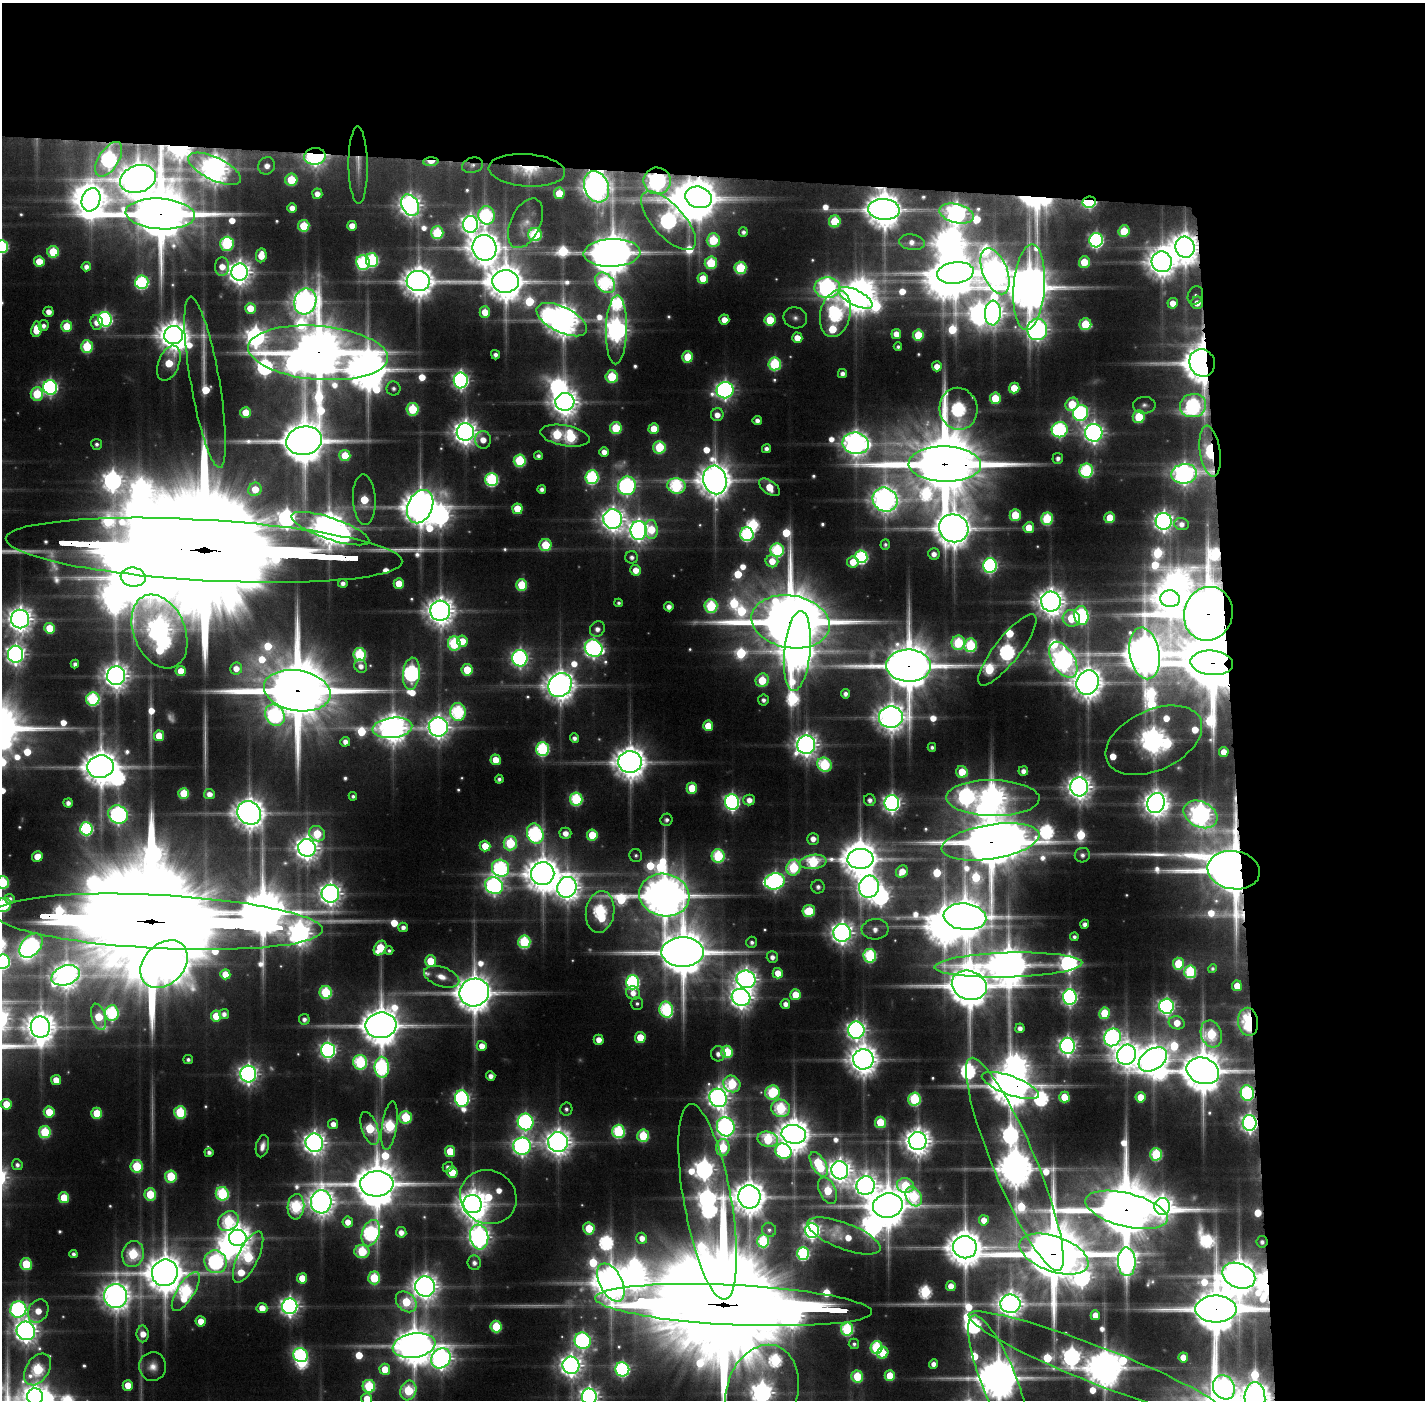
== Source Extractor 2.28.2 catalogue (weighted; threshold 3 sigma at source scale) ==
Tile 3 of 3 x 3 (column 3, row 1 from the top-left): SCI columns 2847-4269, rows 2830-4227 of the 4269 x 4258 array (HDU 1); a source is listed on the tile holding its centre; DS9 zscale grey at full resolution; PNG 1427 x 1402 px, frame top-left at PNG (2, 3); each listed source drawn as its Kron ellipse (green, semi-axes under 4 px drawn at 4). Shown black and unused: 24% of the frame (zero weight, under 5 of 10 exposures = <1% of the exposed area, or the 3 px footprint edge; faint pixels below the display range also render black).
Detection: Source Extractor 2.28.2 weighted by HDU 2 'WHT'; one run over the whole footprint, this tile lists its part. Background 0.0951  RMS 0.0064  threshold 0.0262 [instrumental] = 3 sigma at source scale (4.09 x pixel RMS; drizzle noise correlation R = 1.36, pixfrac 0.8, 0.05/0.05 arcsec/px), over >= 5 px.
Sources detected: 615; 24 too faint to see at this stretch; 30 inside a brighter object's white glare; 1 cosmic-ray / hot-pixel residue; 4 long thin detections or spike segments (spike, bleed or trail) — neither listed nor drawn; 14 inside a brighter listed object's ellipse — not listed separately; of the other 542, all 500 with FLUX_AUTO >= 2.47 (the completeness limit of this list) listed and drawn (42 fainter detections not listed), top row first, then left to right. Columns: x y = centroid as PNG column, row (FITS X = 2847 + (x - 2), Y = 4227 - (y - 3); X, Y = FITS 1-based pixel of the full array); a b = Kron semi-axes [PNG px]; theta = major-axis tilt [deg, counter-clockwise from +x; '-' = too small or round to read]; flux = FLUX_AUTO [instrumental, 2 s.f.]
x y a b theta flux
315 156 11 8 3 600
109 159 19 10 57 320
431 162 8 4 2 20
358 165 39 9 -89 15
472 165 11 7 15 4.1
267 166 9 8 - 9.5
214 169 29 11 -26 1500
527 170 38 16 -4 35
138 179 18 13 20 3000
291 180 6 6 - 53
657 181 14 13 - 550
596 187 16 12 -70 1300
559 193 6 5 - 28
317 194 5 5 - 9.1
698 197 13 10 -18 3100
91 200 12 9 69 1700
1089 202 7 5 9 200
410 205 11 8 -61 880
292 208 5 5 - 11
884 209 16 10 -4 2900
956 213 17 9 -14 690
160 214 35 15 -4 11000
487 215 9 8 - 160
668 221 37 16 -48 430
835 221 6 6 - 57
525 223 26 15 65 11
470 224 8 7 - 570
304 226 6 5 - 50
352 226 5 5 - 14
1124 231 6 5 - 42
743 232 5 4 - 4
437 233 6 6 - 82
535 235 6 6 - 120
713 240 7 6 - 69
1096 240 7 6 - 280
912 242 13 8 -7 7.1
227 244 7 6 - 110
2 246 6 6 - 140
1185 247 10 9 - 2000
484 248 13 12 - 2400
53 252 6 6 - 55
612 253 28 14 2 4500
261 255 7 5 82 17
372 260 7 6 - 140
39 261 5 5 - 23
1084 262 5 5 - 29
1162 262 10 10 - 1700
363 263 7 6 - 150
711 263 6 6 - 69
86 267 5 4 - 6.3
222 267 9 7 87 14
740 268 6 6 - 84
995 271 24 12 -68 1500
240 272 8 8 - 1100
955 273 18 10 7 4300
703 278 5 5 - 23
418 281 11 10 - 2000
506 281 13 11 3 3300
142 282 7 6 - 160
605 283 12 8 -48 180
1029 287 43 15 86 5200
827 288 13 10 2 520
1195 295 9 7 68 3.1
856 298 18 7 -26 1500
305 301 13 11 71 1200
1173 303 5 5 - 13
1197 303 6 6 - 13
250 308 5 5 - 21
48 312 5 5 - 9.4
485 312 6 5 - 19
993 313 12 8 88 810
835 314 24 15 77 300
795 318 12 10 -20 5.1
105 319 7 7 - 260
562 320 27 12 -27 2400
724 320 5 5 - 14
770 320 6 5 - 43
97 322 7 6 - 9.2
1085 324 6 6 - 54
43 326 5 5 - 5
67 326 5 5 - 40
36 329 8 5 82 27
1037 329 11 10 - 740
616 330 34 10 88 980
896 334 5 5 - 13
174 335 9 9 - 1700
918 335 5 5 - 44
797 338 5 5 - 17
87 347 6 6 - 67
898 347 4 4 - 2.6
318 353 70 27 -5 10000
495 355 4 4 - 4.3
688 357 5 5 - 39
169 363 18 10 69 41
1202 363 14 12 -66 3300
775 364 6 6 - 110
937 366 5 5 - 11
842 373 5 4 - 5.7
612 377 6 6 - 63
461 380 8 7 - 410
205 382 87 14 -80 59
50 387 7 7 - 290
393 388 7 7 - 3.9
1014 388 5 5 - 32
725 390 8 8 - 480
37 394 7 6 - 64
995 398 6 5 - 38
565 402 9 9 - 1500
1072 404 7 6 - 42
1144 405 11 8 1 3.8
1193 406 13 11 13 250
412 409 6 6 - 76
958 409 21 19 -78 240
246 413 5 5 - 31
1081 413 8 7 - 280
717 415 6 6 - 10
1139 417 6 6 - 55
757 421 4 4 - 5.9
616 428 6 6 - 57
654 429 5 5 - 27
1060 430 8 7 - 240
465 432 9 8 - 1100
1094 433 9 8 - 680
565 436 25 10 -10 190
483 440 9 8 - 13
304 441 18 14 12 5800
856 443 13 10 -9 1200
97 444 5 5 - 3.4
659 447 6 6 - 73
766 449 4 4 - 4.9
1210 451 26 10 -82 110
604 452 5 5 - 8.5
345 455 5 5 - 33
538 456 4 4 - 3.7
1058 458 5 5 - 5
520 460 6 6 - 93
945 464 36 17 -1 17000
1086 471 7 7 - 160
1184 474 13 9 7 740
592 477 7 6 - 170
492 479 6 6 - 170
715 480 14 11 -77 2600
627 486 9 9 - 380
676 486 9 7 -10 160
769 487 12 6 -36 29
255 489 7 6 - 22
542 489 4 4 - 5
364 500 25 11 -87 46
885 500 13 11 -32 1300
420 507 17 12 66 3000
517 509 5 5 - 33
1015 515 6 5 - 45
1110 518 5 5 - 30
613 519 10 9 - 1000
1047 519 6 6 - 87
1164 521 8 8 - 680
1181 524 7 6 - 6.9
954 528 15 14 - 2900
1029 528 5 5 - 24
330 529 41 11 -19 2600
651 529 9 6 -85 36
639 530 9 8 - 760
747 534 7 6 - 180
885 544 5 4 - 2.6
545 545 6 6 - 50
204 550 198 30 -3 120000
777 550 7 6 - 140
934 554 6 5 - 7.4
632 557 6 6 - 4.8
861 557 6 6 - 180
772 561 6 6 - 18
853 562 5 5 - 22
990 565 7 7 - 270
636 570 5 5 - 14
133 577 12 9 -8 4100
343 583 4 4 - 4.9
399 584 5 5 - 24
522 585 6 5 - 51
1170 599 9 8 - 1800
1051 602 10 10 - 1500
619 603 4 4 - 2.6
711 606 7 6 - 110
669 607 5 4 - 6.5
440 611 10 10 - 1600
1208 614 27 24 73 9800
1081 616 9 7 -82 250
1071 618 9 8 - 43
20 619 9 9 - 1200
791 622 39 26 -10 14000
50 628 5 5 - 34
597 629 8 7 - 7.3
159 631 38 25 -67 1200
462 641 6 5 - 19
454 643 7 6 - 120
958 643 7 6 - 91
971 645 7 6 - 110
594 648 9 8 - 480
1007 650 44 12 52 440
797 651 40 13 84 2400
1145 653 26 15 -80 3900
16 654 8 7 - 660
360 654 6 6 - 110
520 658 8 7 - 380
1063 660 20 11 -59 990
1212 663 21 12 -5 12000
75 664 4 4 - 4.3
361 666 7 6 - 7
909 666 22 16 -1 7200
236 668 6 6 - 11
467 670 5 5 - 42
181 671 5 5 - 19
411 674 16 8 84 360
116 676 9 9 - 1200
762 680 7 6 - 49
1088 682 12 11 - 2100
560 685 13 11 48 2000
297 691 34 20 -10 15000
845 694 4 4 - 4.7
93 699 7 6 - 150
763 700 5 5 - 4.5
458 712 9 7 -84 170
275 715 11 9 -58 230
891 717 12 11 - 1600
708 726 5 5 - 31
438 727 9 9 - 930
392 728 20 10 7 1800
159 736 5 5 - 30
574 738 5 4 - 4.7
1154 740 51 30 25 1300
345 742 5 5 - 7.4
806 745 9 9 - 1100
932 747 4 4 - 3.2
542 749 7 6 - 180
1224 752 5 5 - 16
496 760 5 5 - 21
630 762 12 10 -3 2300
824 765 7 7 - 130
101 767 13 11 13 2900
1023 771 5 5 - 6.9
962 772 6 5 - 34
499 779 4 4 - 3.4
1079 787 9 9 - 1200
692 788 5 5 - 40
184 793 5 5 - 45
209 794 5 5 - 9
353 796 4 4 - 2.8
993 798 47 18 -1 2000
576 799 6 6 - 130
749 800 6 5 - 9.1
870 800 6 5 - 5.5
732 802 8 7 - 370
68 803 4 4 - 5.6
892 803 8 7 - 520
1156 803 10 8 71 1200
249 813 12 11 - 2100
118 814 10 9 - 420
1200 814 18 12 -26 870
666 820 6 6 - 3.9
86 829 6 6 - 180
565 833 6 5 - 9.2
317 834 8 7 - 42
535 834 10 8 -69 250
592 835 5 5 - 39
813 839 6 5 - 8.9
991 842 49 17 9 8800
510 843 7 6 - 93
485 846 5 5 - 25
307 848 9 8 - 1000
636 855 6 6 - 2.5
1082 855 7 7 - 4.5
37 856 5 5 - 16
718 856 6 6 - 120
860 859 13 10 4 2900
813 862 13 7 8 110
501 868 9 8 - 230
793 868 8 7 - 100
1234 870 26 19 -9 7400
902 872 6 5 - 19
543 874 12 11 - 2800
775 881 10 8 15 440
3 882 6 6 - 90
494 886 9 8 - 420
567 887 10 9 - 1200
818 887 7 6 - 4.8
869 887 11 10 - 920
330 894 9 9 - 900
664 895 25 21 -12 4900
10 899 5 4 - 3.4
3 905 8 7 - 130
809 911 6 6 - 55
600 912 21 14 82 200
965 917 21 13 -6 3900
158 922 164 27 -3 93000
1085 924 4 4 - 5.6
403 927 5 5 - 5.7
875 929 13 10 5 9.2
842 933 9 9 - 920
1074 937 4 4 - 3.1
524 942 6 6 - 120
752 942 5 5 - 3.7
31 946 14 9 49 280
380 948 8 5 59 45
389 951 4 4 - 2.5
683 952 21 14 -1 6600
870 956 7 6 - 140
772 957 6 5 - 6.2
430 961 6 5 - 37
3 962 7 7 - 240
164 964 27 20 46 1700
1178 964 6 5 - 54
1008 965 74 12 2 4500
1212 969 4 4 - 2.5
1190 972 6 6 - 120
778 973 5 5 - 19
225 974 5 5 - 18
66 975 14 9 19 1300
442 977 18 9 -19 13
746 979 9 8 - 860
632 982 7 6 - 220
969 985 18 14 -19 5300
1237 986 5 5 - 21
326 992 6 6 - 92
474 992 15 13 19 3600
633 993 7 6 - 9.5
795 995 5 5 - 30
741 997 9 8 - 910
1070 997 8 7 - 380
637 1003 6 6 - 2.6
785 1004 5 5 - 7.3
1166 1006 7 7 - 410
666 1010 8 6 -76 170
112 1013 8 6 83 170
1105 1013 6 5 - 52
224 1014 5 5 - 5.4
216 1016 5 5 - 27
99 1017 13 7 -74 40
304 1019 5 5 - 5.2
1248 1022 14 10 -82 130
1177 1023 8 6 -16 19
381 1025 15 12 8 3900
40 1027 10 9 - 1900
1020 1028 5 4 - 6.7
856 1030 8 8 - 610
1211 1034 14 10 -71 95
640 1037 5 5 - 31
1112 1037 9 8 - 460
599 1040 5 5 - 11
482 1046 5 5 - 12
1067 1046 8 7 - 510
328 1050 7 7 - 380
727 1052 6 5 - 72
718 1054 7 7 - 6.6
1127 1055 10 9 - 1300
863 1059 10 10 - 1800
1153 1059 15 10 33 2100
188 1060 4 4 - 3.4
360 1062 7 7 - 150
382 1067 10 7 -89 220
1203 1071 17 13 -21 4800
248 1074 8 8 - 660
491 1076 5 4 - 6.9
56 1080 5 5 - 17
732 1084 9 8 - 93
1010 1085 30 9 -20 4100
772 1092 7 7 - 100
1247 1093 7 6 - 190
1064 1097 5 5 - 33
1141 1097 5 5 - 24
718 1098 9 8 - 800
462 1099 8 7 - 350
914 1099 6 6 - 120
6 1104 5 5 - 28
781 1108 9 8 - 120
566 1109 6 6 - 3.6
49 1112 5 5 - 30
180 1112 6 6 - 91
97 1113 5 5 - 40
406 1117 6 6 - 75
526 1122 8 7 - 340
880 1122 5 5 - 51
1250 1123 8 7 - 520
333 1124 5 5 - 9
390 1126 24 7 82 130
726 1127 10 8 -66 480
370 1128 17 8 -70 82
618 1131 7 6 - 140
45 1132 6 6 - 77
794 1134 12 9 -9 2300
643 1136 6 6 - 70
768 1139 10 7 -12 82
918 1141 9 9 - 1500
558 1142 10 10 - 1300
314 1143 9 8 - 950
262 1146 11 6 76 7
522 1146 9 8 - 530
723 1148 8 7 - 58
450 1151 5 5 - 35
784 1151 8 7 - 220
209 1152 4 4 - 4.4
1156 1154 6 6 - 95
819 1164 14 7 -60 86
1015 1164 115 21 -67 3900
17 1165 5 5 - 3.8
137 1166 6 6 - 70
448 1167 5 5 - 5.1
840 1170 9 8 - 1000
452 1172 5 5 - 31
171 1176 6 6 - 64
377 1184 16 12 3 4900
905 1185 8 7 - 55
866 1186 9 9 - 950
828 1191 14 8 -67 50
150 1194 6 6 - 54
222 1194 7 6 - 130
488 1197 29 26 -28 79
749 1197 11 11 - 2600
914 1197 10 7 -59 95
64 1198 5 5 - 36
321 1202 11 10 - 1500
708 1202 99 24 -80 1100
473 1204 9 9 - 1700
888 1205 15 12 11 3800
296 1207 13 8 86 140
1162 1207 8 8 - 760
1126 1210 42 16 -14 13000
984 1220 5 5 - 13
228 1221 11 9 38 110
348 1222 5 5 - 12
589 1228 6 5 - 44
769 1230 7 7 - 3.2
812 1230 7 7 - 450
401 1232 5 5 - 8.6
371 1233 13 8 72 250
844 1236 39 13 -21 33
479 1237 12 9 -82 780
238 1238 9 8 - 1400
642 1238 5 5 - 10
763 1241 6 6 - 100
1262 1242 6 5 - 3.9
965 1247 12 11 - 2900
362 1251 7 6 - 84
803 1253 6 6 - 160
73 1254 4 4 - 3.5
133 1254 13 10 78 92
1054 1254 36 17 -20 13000
248 1257 28 10 64 130
216 1262 12 11 - 300
1127 1262 14 9 -88 790
474 1263 7 6 - 5.4
26 1264 6 5 - 58
165 1273 13 13 - 3500
1239 1276 17 12 -23 2600
302 1278 5 5 - 24
374 1278 6 6 - 65
611 1282 20 11 -63 3000
425 1286 10 10 - 1300
951 1286 5 5 - 12
186 1291 22 8 58 160
116 1296 12 11 - 1600
406 1302 12 8 -45 62
1010 1304 10 9 - 1200
734 1305 138 20 -3 82000
290 1306 8 7 - 610
262 1308 5 5 - 15
18 1309 8 8 - 310
1216 1309 20 13 0 6300
38 1311 12 9 61 17
1095 1315 5 4 - 15
201 1321 5 5 - 18
496 1327 6 5 - 61
847 1329 6 6 - 140
26 1331 10 9 - 1000
143 1334 8 6 -88 13
583 1341 8 8 - 340
854 1344 5 5 - 3
414 1346 21 12 9 3400
877 1348 6 6 - 140
883 1353 6 5 - 32
300 1355 7 7 - 190
1183 1357 5 5 - 18
441 1358 10 9 - 850
934 1364 5 4 - 6.7
571 1365 9 8 - 890
153 1366 14 13 - 9.7
1100 1366 141 18 -22 3800
37 1369 17 11 56 120
385 1369 5 5 - 24
622 1369 7 7 - 230
857 1376 6 6 - 63
890 1376 5 5 - 38
998 1379 68 17 -68 4600
128 1385 5 5 - 20
369 1386 6 6 - 87
1224 1387 12 10 -61 660
408 1390 10 7 72 85
762 1393 49 35 73 1100
35 1396 8 8 - 1000
589 1397 8 7 - 650
1255 1397 15 10 -86 2100
367 1399 6 5 - 20
Overlapping masked pixels (flux is a lower limit): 48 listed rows (the first 20) at x y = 315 156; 109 159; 431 162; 358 165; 472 165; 214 169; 527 170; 138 179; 657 181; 596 187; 698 197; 1089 202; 884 209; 956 213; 160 214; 1185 247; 1029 287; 1197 303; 318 353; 1202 363
Isophote crosses this tile's border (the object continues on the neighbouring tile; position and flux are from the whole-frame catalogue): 15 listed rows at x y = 2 246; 204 550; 20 619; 3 882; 3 905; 3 962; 1100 1366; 998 1379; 1224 1387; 408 1390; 762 1393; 35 1396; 589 1397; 1255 1397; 367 1399